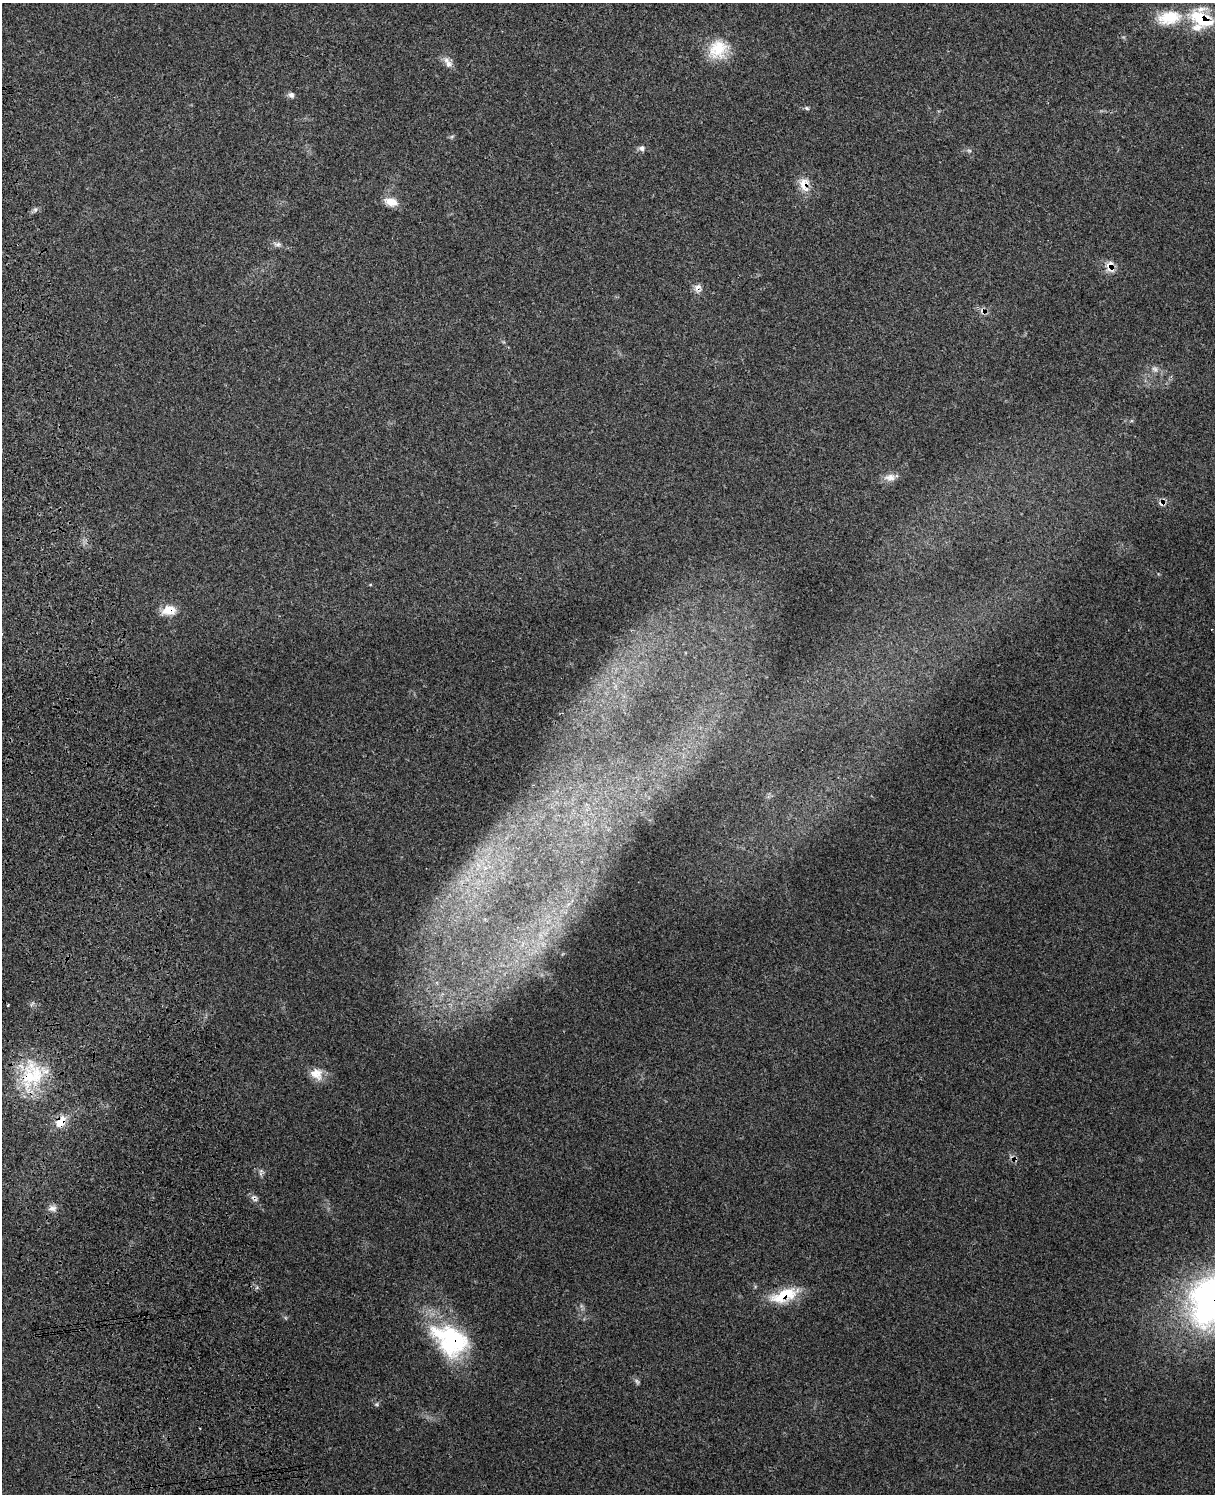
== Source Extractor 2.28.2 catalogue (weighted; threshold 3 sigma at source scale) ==
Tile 7 of 4 x 3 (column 3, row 2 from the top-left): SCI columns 2538-3750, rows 1665-3156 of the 5082 x 4924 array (HDU 1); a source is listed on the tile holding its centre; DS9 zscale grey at full resolution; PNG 1217 x 1496 px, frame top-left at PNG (2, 3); no overlay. Shown black and unused: <1% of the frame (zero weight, under 3 of 4 exposures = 6% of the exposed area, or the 3 px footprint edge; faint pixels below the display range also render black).
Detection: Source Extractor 2.28.2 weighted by HDU 2 'WHT'; one run over the whole footprint, this tile lists its part. Background 0.234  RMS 0.0086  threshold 0.0388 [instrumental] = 3 sigma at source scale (4.5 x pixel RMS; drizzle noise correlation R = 1.50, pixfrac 1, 0.05/0.05 arcsec/px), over >= 5 px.
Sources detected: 34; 1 too faint to see at this stretch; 1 inside a brighter object's white glare — not listed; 2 inside a brighter listed object's ellipse — not listed separately; the other 30 listed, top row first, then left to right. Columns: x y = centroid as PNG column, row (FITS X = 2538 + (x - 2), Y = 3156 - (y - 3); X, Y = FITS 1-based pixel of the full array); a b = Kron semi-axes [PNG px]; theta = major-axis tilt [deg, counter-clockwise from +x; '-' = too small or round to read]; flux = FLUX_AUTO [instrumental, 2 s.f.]
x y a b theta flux
1169 18 35 19 10 31
1201 19 37 18 -26 38
718 49 26 23 57 27
448 64 13 9 -45 5.4
291 95 9 7 -39 2.8
807 108 7 5 -27 1.6
452 136 7 4 19 1.3
642 148 8 7 - 2.9
969 151 6 4 -2 1.5
804 185 20 13 -80 12
391 202 17 11 -15 9.9
35 210 6 6 - 2.1
278 244 10 6 7 3
1110 267 17 11 -80 8.7
697 288 12 9 -84 5.1
983 311 12 6 -74 3.9
890 477 16 10 0 6.5
1162 503 12 10 81 4.1
169 610 18 12 8 13
8 1005 4 2 - 0.75
317 1074 17 15 -33 11
32 1075 41 30 67 61
61 1122 19 12 53 13
254 1198 11 7 -50 3.5
52 1208 11 8 6 4.7
784 1295 38 15 19 30
1214 1300 66 54 53 320
454 1339 54 34 -32 92
637 1381 10 4 -63 1.8
376 1404 6 5 - 1.3
Overlapping masked pixels (flux is a lower limit): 13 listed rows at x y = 1201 19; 804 185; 1110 267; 697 288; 983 311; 1162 503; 169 610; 32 1075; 61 1122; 254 1198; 784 1295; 1214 1300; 454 1339
Isophote crosses this tile's border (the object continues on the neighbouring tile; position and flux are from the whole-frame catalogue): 1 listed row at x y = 1214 1300